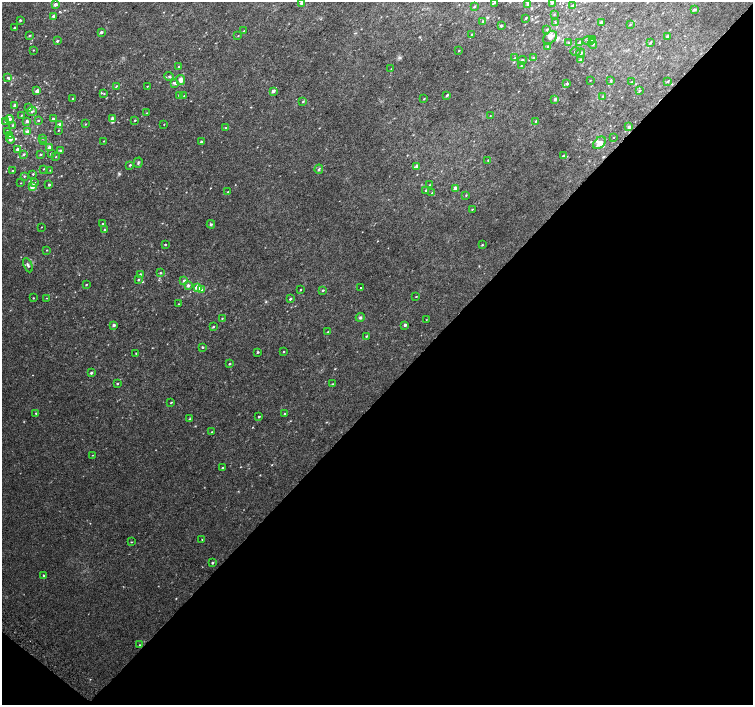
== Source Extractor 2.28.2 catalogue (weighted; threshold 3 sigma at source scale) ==
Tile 15 of 4 x 4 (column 3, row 4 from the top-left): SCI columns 3041-4542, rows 267-1672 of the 6074 x 6091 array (HDU 1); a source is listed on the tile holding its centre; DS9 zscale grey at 2 x 2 block average (1 PNG px = mean of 2 x 2 image px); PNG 755 x 707 px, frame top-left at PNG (2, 2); each listed source drawn as its Kron ellipse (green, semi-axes under 4 px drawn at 4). Shown black and unused: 45% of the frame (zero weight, under 2 of 3 exposures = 2% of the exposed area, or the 3 px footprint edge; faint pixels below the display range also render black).
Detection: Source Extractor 2.28.2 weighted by HDU 2 'WHT'; one run over the whole footprint, this tile lists its part. Background 0.0365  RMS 0.0087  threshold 0.0393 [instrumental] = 3 sigma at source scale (4.5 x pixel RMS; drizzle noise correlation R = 1.50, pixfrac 1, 0.0396/0.0396 arcsec/px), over >= 5 px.
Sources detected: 191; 2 cosmic-ray / hot-pixel residue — neither listed nor drawn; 1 coinciding with a brighter row at this scale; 7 inside a brighter listed object's ellipse — not listed separately; the other 181 listed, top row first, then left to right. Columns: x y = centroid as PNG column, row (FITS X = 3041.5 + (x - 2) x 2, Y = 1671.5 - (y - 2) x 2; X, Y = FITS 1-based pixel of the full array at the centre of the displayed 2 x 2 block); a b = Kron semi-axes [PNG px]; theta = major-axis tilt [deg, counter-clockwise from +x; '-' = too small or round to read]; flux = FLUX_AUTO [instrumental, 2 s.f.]
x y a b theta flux
552 2 4 4 - 7.2
301 3 2 2 - 4.9
494 3 4 2 - 1.5
55 4 3 3 - 6.1
528 4 3 3 - 2.9
572 5 4 3 - 2.2
474 7 3 2 - 1.4
694 10 3 2 - 4.9
554 14 3 2 - 1.1
54 16 3 3 - 6.2
526 18 2 2 - 1.6
20 20 2 2 - 2.9
483 21 3 2 - 1.9
555 22 3 2 - 1
601 23 3 2 - 5.9
630 25 3 2 - 1.4
501 26 2 2 - 3.5
14 28 2 2 - 1.8
547 29 3 2 - 2.1
244 31 2 2 - 0.73
101 32 2 2 - 4.3
472 34 2 2 - 0.91
29 35 3 2 - 1.3
238 36 2 2 - 0.87
668 36 3 2 - 4
550 38 8 5 46 8.4
592 39 3 3 - 9.7
589 40 6 3 -1 4.1
57 41 2 2 - 3.9
579 42 3 2 - 3.2
569 43 3 2 - 1.3
650 43 3 2 - 1.6
593 44 5 3 - 2.2
547 47 4 3 - 1.9
33 50 2 2 - 0.9
459 51 2 2 - 1.1
575 52 5 2 - 1.6
581 53 4 3 - 2.9
515 58 3 2 - 1.1
533 58 3 3 - 2.2
522 60 4 3 - 2.8
580 60 2 2 - 3.9
521 66 3 2 - 1.2
178 67 3 2 - 1.4
391 69 2 2 - 0.85
169 76 5 3 - 2.3
8 78 3 3 - 2.9
181 80 5 3 - 12
590 80 2 2 - 0.79
611 80 3 2 - 1.4
668 81 2 2 - 1.1
632 82 3 2 - 1.3
175 83 4 3 - 3.2
567 84 2 2 - 4.6
116 86 4 2 - 1.1
147 86 2 2 - 0.93
37 91 2 2 - 9.5
273 91 2 2 - 7.2
639 91 3 2 - 2.4
104 94 3 2 - 1.5
179 95 3 2 - 4
447 95 3 2 - 2.4
184 96 2 2 - 0.9
603 96 3 2 - 1.3
73 99 2 2 - 1.6
424 99 3 2 - 1.1
555 99 3 2 - 5.6
303 102 3 2 - 1.7
15 106 2 2 - 9.3
29 108 4 3 - 3
32 111 5 3 - 2.9
147 113 2 2 - 1
22 115 3 2 - 0.85
490 116 2 2 - 0.76
10 119 4 3 - 4.1
53 119 3 2 - 4.8
113 119 3 3 - 8.6
38 120 3 2 - 1.8
135 120 2 2 - 1.3
5 121 2 2 - 1.3
27 121 3 2 - 5.6
536 121 3 2 - 1.4
85 124 3 2 - 0.93
13 125 3 3 - 1.9
60 125 3 3 - 8.1
164 125 3 2 - 0.65
629 127 3 2 - 5.2
225 128 3 2 - 1.2
58 130 2 2 - 1
7 131 3 2 - 2.4
28 132 3 2 - 15
10 136 3 2 - 1.4
613 137 2 2 - 0.79
43 138 3 3 - 1.9
10 139 4 3 - 9.5
43 141 3 3 - 1.7
103 141 2 2 - 0.89
201 142 3 2 - 2.7
599 143 7 5 42 10
49 147 3 3 - 6
17 149 3 2 - 6.2
60 151 3 3 - 1.9
24 154 3 3 - 2.2
51 154 2 2 - 2.5
40 155 3 2 - 2.5
563 156 2 2 - 3.3
56 157 2 2 - 0.97
488 160 3 2 - 1.1
138 163 5 3 - 2.2
130 165 3 3 - 2
417 166 3 3 - 6.9
43 169 2 2 - 1.1
319 169 4 2 - 2.1
50 170 2 2 - 0.78
12 171 2 2 - 1.3
33 174 2 2 - 1.6
24 176 3 2 - 1.5
21 183 2 2 - 0.62
34 183 3 3 - 2
49 185 2 2 - 2.6
430 185 3 2 - 1.1
32 186 2 2 - 19
455 188 3 2 - 14
426 190 3 2 - 1.8
228 192 2 2 - 0.92
432 193 2 2 - 0.83
466 195 3 2 - 1.2
472 209 3 2 - 1.1
103 224 2 2 - 1.4
211 224 4 3 - 2.2
41 227 2 2 - 0.71
105 230 3 2 - 2.6
165 245 2 2 - 1.5
482 245 3 2 - 1.3
46 250 2 2 - 1.2
28 265 7 2 -65 2.8
160 273 3 2 - 1.6
140 274 2 2 - 1.6
138 280 2 2 - 2.2
184 281 3 2 - 5.6
86 284 2 2 - 1.4
188 285 3 3 - 5.1
197 287 4 4 - 17
360 288 2 2 - 1.6
201 290 3 3 - 1.9
301 290 2 2 - 1.1
323 290 3 2 - 1.8
416 296 3 2 - 1.1
33 298 2 2 - 1.2
47 298 2 2 - 0.75
290 299 3 2 - 2.8
178 304 2 2 - 0.68
360 317 4 3 - 2.8
222 318 2 2 - 1.1
426 320 2 2 - 0.65
114 325 4 3 - 3.5
405 325 3 2 - 5.2
213 327 3 2 - 2.3
328 332 3 2 - 1.4
366 336 3 2 - 1.8
202 347 2 2 - 2
283 351 2 2 - 1.1
258 352 2 2 - 2.1
136 353 3 2 - 0.99
229 364 2 2 - 1.8
91 373 2 2 - 4
117 384 2 2 - 1.7
332 384 2 2 - 1.1
171 402 3 2 - 1.1
36 413 3 2 - 1.1
285 414 3 2 - 2.3
259 417 3 2 - 1.7
190 419 3 2 - 1.2
212 432 3 2 - 1.3
93 455 2 2 - 0.72
222 468 3 2 - 1.6
202 539 2 2 - 0.77
131 542 2 2 - 0.99
212 563 3 2 - 1.9
44 575 3 3 - 2.1
139 645 2 2 - 0.91
Isophote crosses this tile's border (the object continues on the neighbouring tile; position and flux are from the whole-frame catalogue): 1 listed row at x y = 552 2
Diffuse or blended objects may show on this block-average render without a row.